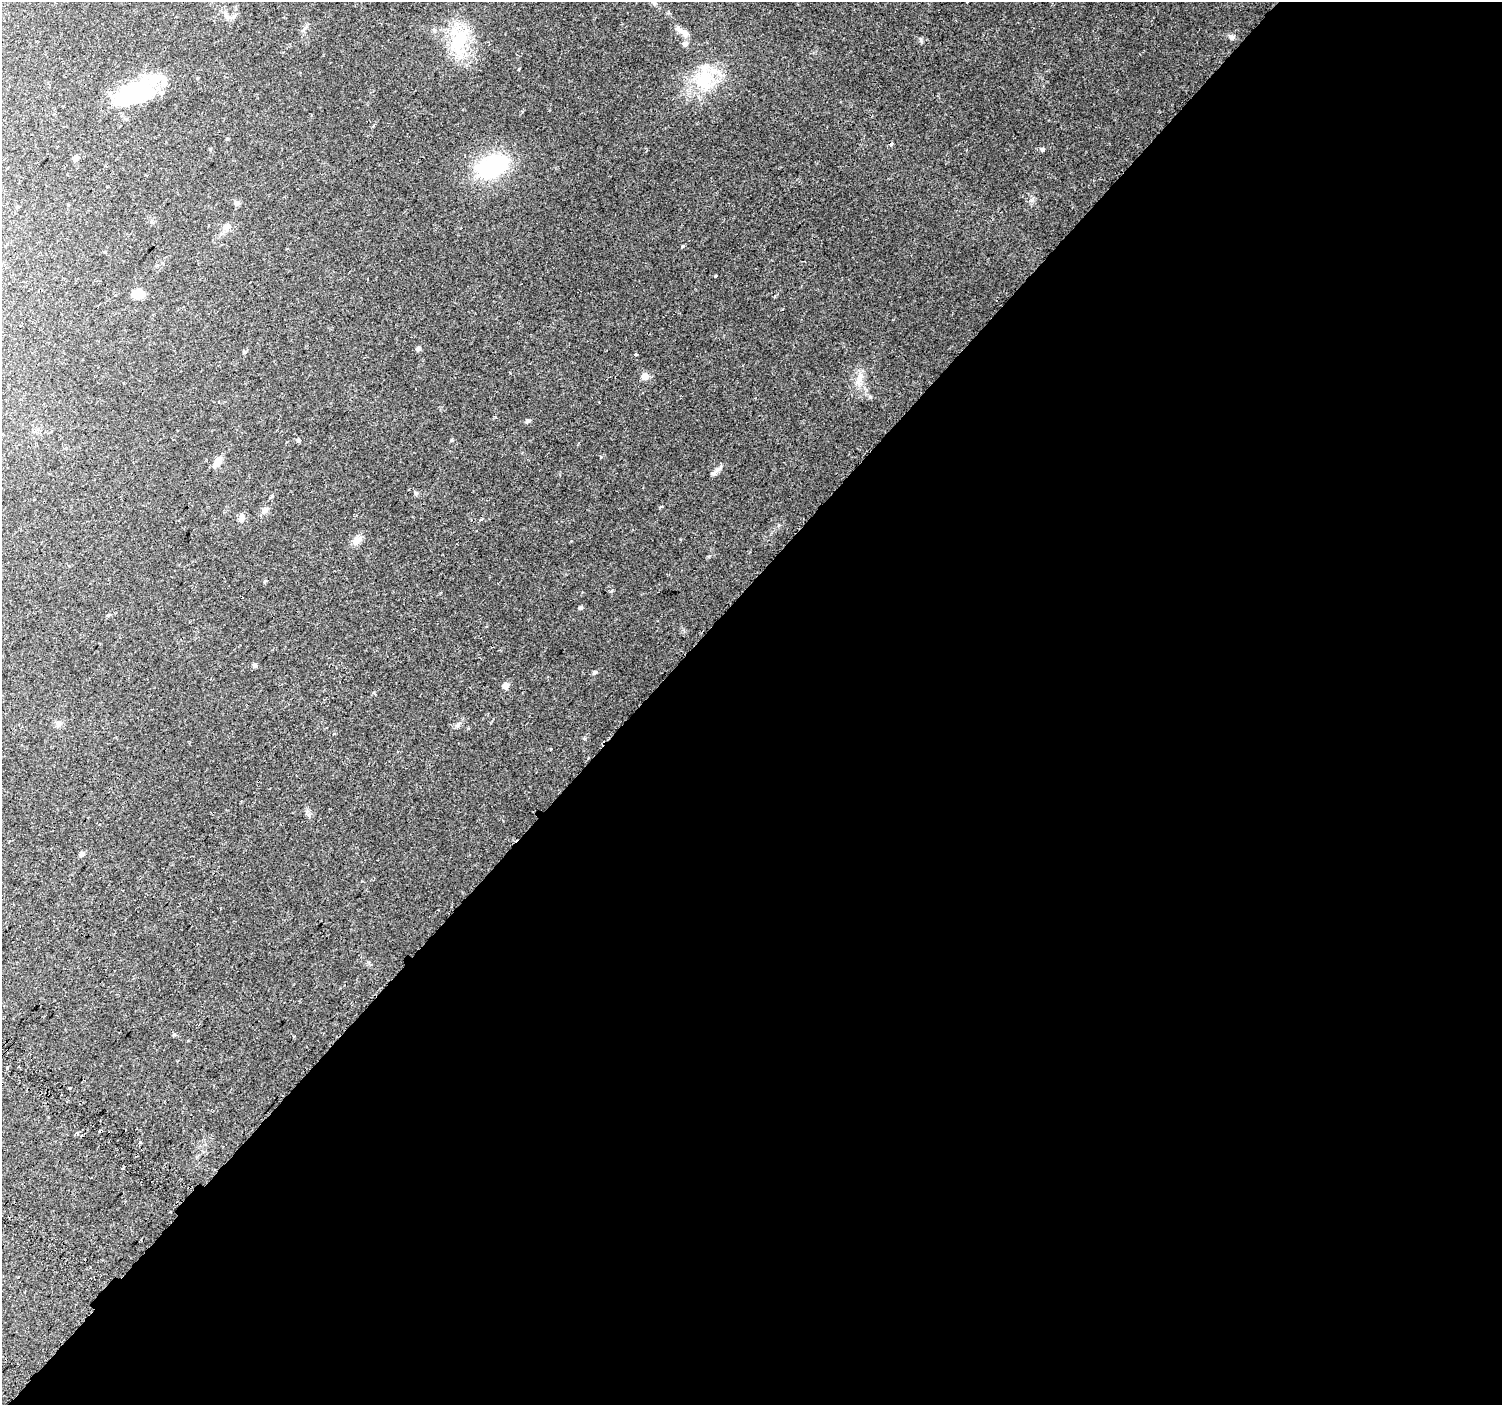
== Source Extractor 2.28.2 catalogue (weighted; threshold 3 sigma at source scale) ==
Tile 12 of 4 x 4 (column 4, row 3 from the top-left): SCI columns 4593-6092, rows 1740-3142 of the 6176 x 6218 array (HDU 1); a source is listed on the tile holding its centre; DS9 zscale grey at full resolution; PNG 1504 x 1407 px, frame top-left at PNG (2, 2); no overlay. Shown black and unused: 57% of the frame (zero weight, under 2 of 3 exposures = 6% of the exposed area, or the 3 px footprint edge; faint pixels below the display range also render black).
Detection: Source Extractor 2.28.2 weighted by HDU 2 'WHT'; one run over the whole footprint, this tile lists its part. Background 0.0506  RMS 0.0043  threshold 0.0196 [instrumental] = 3 sigma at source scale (4.5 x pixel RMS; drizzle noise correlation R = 1.50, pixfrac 1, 0.0396/0.0396 arcsec/px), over >= 5 px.
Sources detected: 53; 1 inside a brighter object's white glare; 3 cosmic-ray / hot-pixel residue — not listed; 2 inside a brighter listed object's ellipse — not listed separately; the other 47 listed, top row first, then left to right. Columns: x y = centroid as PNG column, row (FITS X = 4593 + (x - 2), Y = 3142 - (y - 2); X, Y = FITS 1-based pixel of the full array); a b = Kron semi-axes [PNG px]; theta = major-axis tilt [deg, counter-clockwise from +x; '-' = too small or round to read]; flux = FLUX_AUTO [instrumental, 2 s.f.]
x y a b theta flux
967 2 2 2 - 0.33
227 16 11 6 -36 1.8
685 33 12 8 -23 2.3
1232 37 9 6 -30 1.2
459 40 33 17 55 18
685 44 8 6 45 1.1
704 80 28 20 -80 18
136 92 43 24 15 36
373 126 4 3 - 0.43
227 139 4 4 - 0.43
1042 149 4 3 - 2.4
76 158 5 5 - 2.4
491 166 37 23 21 34
237 203 7 6 - 1.3
17 207 5 4 - 0.51
226 226 10 8 29 2.1
683 246 4 3 - 0.51
715 276 4 3 - 0.97
138 294 13 10 1 4.9
418 349 5 4 - 1.4
244 352 5 4 - 0.54
637 354 3 3 - 2.6
645 376 10 8 24 2.2
859 380 16 8 52 3.6
528 421 7 5 14 0.88
298 440 5 5 - 0.58
452 440 5 3 - 0.42
218 461 14 8 62 3.4
717 470 15 6 38 1.7
272 496 4 4 - 1.1
265 511 8 7 - 1.5
242 517 9 8 - 1.6
357 540 14 9 49 3
580 608 6 4 5 0.61
108 615 5 4 - 0.58
255 665 6 5 - 0.74
594 673 6 5 - 0.71
506 686 9 8 - 1.7
58 724 8 8 - 1.6
458 725 7 4 70 0.74
551 749 3 2 - 0.3
82 854 5 5 - 1.4
174 1034 5 4 - 0.6
7 1068 3 3 - 2
70 1087 3 3 - 3.9
76 1133 5 3 - 0.62
140 1142 3 3 - 1.2
Isophote crosses this tile's border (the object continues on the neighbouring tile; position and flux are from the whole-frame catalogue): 1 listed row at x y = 967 2
Unlisted compact peaks at least as high as the median listed source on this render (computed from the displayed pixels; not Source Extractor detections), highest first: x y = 921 40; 416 493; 870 397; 1032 200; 709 556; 612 590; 585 739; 374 692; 779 525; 661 506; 680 539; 309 815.